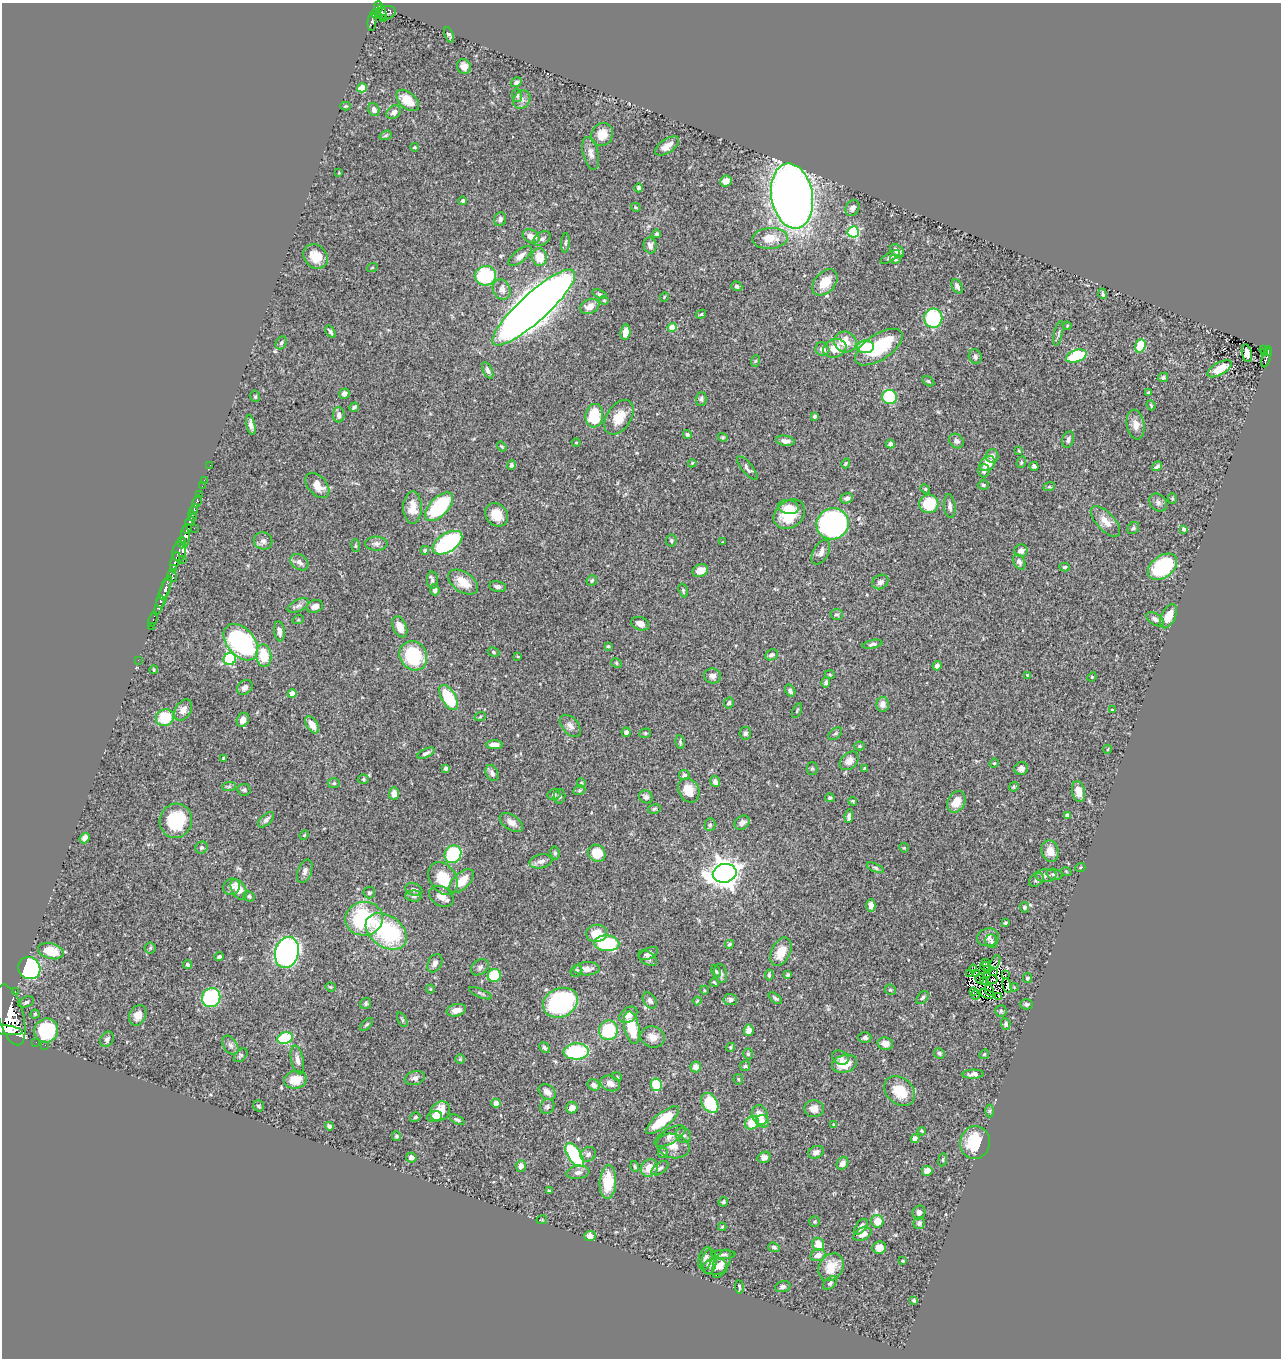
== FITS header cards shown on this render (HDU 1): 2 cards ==
NAXIS1  =                 1279
NAXIS2  =                 1356

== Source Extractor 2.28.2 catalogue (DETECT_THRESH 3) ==
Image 1279 x 1356 px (HDU 1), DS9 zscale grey, 1 PNG px = 1 image px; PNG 1283 x 1360 px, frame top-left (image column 1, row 1356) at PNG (2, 3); each listed source drawn as its Kron ellipse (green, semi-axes under 4 px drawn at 4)
Background 0.792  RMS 0.025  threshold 0.0736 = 3 sigma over >= 5 px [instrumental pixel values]
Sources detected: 462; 3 with non-positive FLUX_AUTO (blend fragments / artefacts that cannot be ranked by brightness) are neither listed nor drawn; the other 459 listed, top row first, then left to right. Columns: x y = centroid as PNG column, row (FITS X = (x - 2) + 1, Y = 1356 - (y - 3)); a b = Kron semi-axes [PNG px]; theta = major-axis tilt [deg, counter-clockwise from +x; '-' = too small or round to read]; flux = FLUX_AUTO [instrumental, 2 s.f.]
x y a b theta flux
378 7 5 4 - 410
382 12 7 4 -75 270
386 13 10 6 13 330
376 14 5 5 - 250
383 18 2 2 - 21
372 22 9 4 84 130
449 35 8 3 -69 3.6
464 66 7 6 - 11
516 82 6 4 32 4.9
362 88 5 4 - 29
517 95 6 5 - 3.9
408 100 13 8 -42 30
522 100 10 8 55 7.8
345 106 5 4 - 1.8
374 110 7 5 -63 7.2
394 112 8 6 39 6.8
602 134 12 10 60 22
386 135 6 4 20 2.7
667 146 13 7 35 14
414 147 4 3 - 2.5
591 153 17 7 -76 11
339 173 3 3 - 1.2
726 181 6 5 - 12
639 188 4 4 - 3.6
792 196 33 20 -80 1700
463 201 4 4 - 2.8
636 207 5 3 - 1.7
852 208 8 6 59 6.7
500 219 7 6 - 6.2
853 232 5 5 - 160
657 234 4 4 - 2.8
531 236 9 6 -26 13
770 238 18 10 3 30
542 239 9 6 32 4.9
565 243 10 4 86 3.1
650 245 8 6 -76 7.9
897 251 8 5 -45 7.5
315 256 13 11 -47 25
520 256 14 6 38 9.2
539 257 9 7 -83 27
890 257 11 4 32 4.2
895 259 5 4 - 2.4
372 268 5 3 - 1.2
485 276 11 10 - 110
825 282 15 10 47 29
737 286 5 5 - 4.6
957 286 7 5 -63 5.5
502 290 10 8 -60 9.3
599 294 7 4 -19 3
1103 294 5 3 - 3.1
664 297 5 3 - 1.3
604 300 5 4 - 1.9
590 306 10 7 24 14
534 307 54 14 42 3200
701 314 5 3 - 1.9
933 318 9 9 - 120
1067 326 4 3 - 1.5
672 328 4 4 - 33
331 332 7 3 -55 4.2
625 332 7 5 83 19
1058 333 12 3 78 3.3
845 342 11 10 - 27
281 343 7 5 62 3.2
1140 346 7 5 69 48
865 347 8 6 3 62
879 347 27 12 33 98
835 348 12 9 19 21
822 349 7 6 - 9.8
1263 349 2 2 - 10
1268 351 5 3 - 83
1265 352 4 3 - 12
1247 353 9 5 -78 8.7
1076 356 11 6 19 90
975 357 7 6 - 5.3
1266 358 10 3 73 99
755 361 6 4 70 2.2
1220 369 14 6 29 28
488 370 9 4 -64 5
1163 377 5 4 - 2.9
928 381 6 3 -35 2
1148 392 4 2 - 1.5
344 394 5 5 - 5.2
255 396 6 4 -77 2.5
890 397 7 7 - 74
701 399 7 5 88 3.4
1151 405 5 3 - 1.8
354 407 5 3 - 3.4
339 415 7 5 -90 6.4
594 416 12 9 84 62
815 416 3 3 - 2.6
619 417 19 12 56 32
251 425 10 4 -78 7
1136 425 15 8 -79 14
687 435 4 4 - 2.5
723 437 5 4 - 2.1
1068 440 8 6 73 4.6
785 441 9 5 -10 6.9
956 441 8 6 -42 6.5
576 442 4 3 - 1.2
890 444 5 4 - 5.8
502 447 5 4 - 2.3
1019 451 4 3 - 1.5
992 456 7 6 - 6.4
1021 462 6 4 70 2.5
692 463 4 3 - 1.5
846 463 5 3 - 1.5
987 463 8 6 39 25
210 465 2 2 - 2.9
511 465 5 4 - 3.9
1034 466 4 4 - 3.7
1157 466 5 3 - 3.7
747 468 14 5 -51 5.3
984 471 6 5 - 5.3
204 480 3 2 - 13
317 485 14 9 -49 22
983 485 5 4 - 2.6
202 486 2 2 - 13
1049 487 6 4 18 2.1
925 489 5 4 - 2.1
199 494 3 2 - 36
847 498 6 5 - 4.7
1172 499 5 4 - 2
197 501 6 3 66 210
1158 502 10 8 -46 5.9
929 504 9 9 - 50
950 506 12 5 -85 6.1
439 507 18 9 46 150
788 507 10 7 -7 11
413 508 16 9 90 21
194 510 5 3 - 270
789 514 17 13 39 55
497 515 12 10 -49 25
192 516 5 3 - 300
190 521 5 4 - 370
1105 521 19 9 -47 18
832 524 16 15 - 360
194 528 2 2 - 8.8
1133 528 6 5 - 3.2
187 529 5 3 - 330
1183 529 4 3 - 4.3
185 537 10 4 90 600
671 540 6 5 - 2.6
263 541 9 8 - 6.7
722 542 4 2 - 1.1
182 543 6 3 85 240
447 543 16 9 32 200
376 544 11 7 -1 6.4
356 546 6 4 -84 2.2
425 550 4 3 - 1.9
179 551 10 7 78 440
1021 551 6 6 - 8.8
821 552 13 7 61 9.7
182 559 2 2 - 8.2
175 561 9 3 71 270
299 562 10 7 -37 8.2
1019 562 8 5 -61 6
1065 567 5 4 - 2.6
1162 567 16 11 37 140
173 569 4 3 - 200
700 571 8 6 22 14
172 577 6 4 -50 110
432 580 8 5 -86 4.2
592 580 5 4 - 2.3
463 582 16 10 -34 26
880 582 8 7 - 6.3
498 587 9 5 -11 5.4
165 588 12 4 69 610
435 590 5 4 - 5.9
683 590 7 4 -74 2.9
163 595 21 4 70 620
160 601 6 3 85 280
298 606 11 6 26 6.2
315 606 8 6 21 7.8
837 614 6 5 - 3.6
1168 616 13 7 63 28
153 619 7 3 73 35
1155 619 10 5 -32 6.7
298 620 6 3 18 1.7
640 624 9 6 -20 9.6
151 626 2 2 - 10
400 627 11 6 -65 14
279 631 10 5 -82 7.7
241 642 21 13 -49 250
872 644 10 4 11 4.4
608 646 3 3 - 2.1
493 652 6 4 -29 2.3
771 655 7 5 25 4.8
264 656 11 7 -83 45
413 656 15 13 -57 100
518 657 4 2 - 1.2
230 659 6 6 - 130
138 660 2 2 - 7
616 663 5 4 - 2.5
937 666 5 4 - 4.8
154 670 4 3 - 1.8
830 675 5 3 - 1.6
1027 675 4 3 - 1.8
713 676 8 7 - 7.9
1092 677 5 4 - 1.8
826 683 5 4 - 4
245 687 8 6 42 7.1
790 691 6 4 -57 4.9
292 693 4 4 - 21
449 697 14 7 -59 84
729 703 5 4 - 3.8
883 704 7 6 - 9.8
183 710 11 8 59 11
1112 710 3 3 - 1.9
797 711 8 3 64 1.9
480 717 6 3 20 1.7
165 718 9 8 - 55
243 720 7 5 64 10
312 725 9 5 -57 16
570 726 13 8 -49 9
626 732 4 4 - 5.1
645 733 6 4 20 2.4
745 733 6 6 - 3.8
835 734 8 5 39 3
680 742 7 4 -81 3
494 745 8 4 -1 11
860 746 5 4 - 2.1
1108 749 4 3 - 1.6
426 753 9 4 26 5.2
223 758 3 3 - 1.6
849 761 11 7 43 11
994 763 4 4 - 1.8
446 768 4 3 - 3.3
812 768 6 5 - 2.8
864 768 3 2 - 1.6
1021 769 7 6 - 6.1
492 773 8 6 -65 6.7
684 775 5 5 - 5.5
363 779 6 4 -1 2.5
715 781 5 5 - 6.7
334 783 6 5 - 2.5
581 783 4 4 - 1.8
229 786 7 4 1 2.7
1014 787 5 4 - 2.1
244 790 6 6 - 3.5
579 790 6 4 21 2.5
689 790 13 10 -62 27
1078 791 10 6 -79 16
394 794 6 5 - 11
554 795 6 5 - 3.6
559 796 7 5 77 4
646 797 7 6 - 4.7
830 798 5 4 - 2.5
853 801 4 3 - 1.9
956 802 11 8 61 24
654 809 6 4 15 2.6
849 816 7 3 84 5.5
1067 816 4 4 - 4
266 820 10 5 43 5
176 821 17 16 - 84
511 822 13 7 -33 11
742 823 8 6 37 8.4
710 825 6 5 - 3.2
304 835 5 4 - 1.7
85 838 5 4 - 10
201 848 6 5 - 3.5
904 848 5 4 - 1.6
1050 851 11 8 -78 16
555 853 6 4 -81 3.4
597 853 9 8 - 35
453 854 9 8 - 100
541 861 11 7 12 8.4
875 868 9 4 -24 3.4
1080 868 5 3 - 1.2
305 871 12 7 70 6.6
1066 871 5 3 - 1.4
725 873 12 9 12 2200
1055 874 8 5 -14 5.2
1046 875 10 6 2 5.4
443 878 18 13 -56 47
1036 880 8 6 40 3.9
462 881 15 8 43 30
232 887 9 8 - 6.3
239 889 11 6 -62 23
414 890 9 6 -22 4.7
369 893 6 6 - 3.2
249 896 6 5 - 2.9
414 896 8 5 -2 4.5
441 896 13 9 -34 14
871 905 6 4 -88 7.9
1024 907 5 4 - 3.1
364 919 19 17 8 140
1005 923 4 3 - 2.1
386 931 23 15 -35 160
597 933 10 8 7 27
988 937 11 9 13 8.5
991 941 7 6 - 3.4
607 943 12 8 -3 120
730 944 5 4 - 2.7
150 948 5 5 - 3
51 951 13 7 -14 37
287 952 16 11 74 560
781 952 15 9 65 27
648 953 10 5 25 5.6
219 957 4 3 - 3.4
648 958 10 6 -34 5.1
986 962 3 2 - 2
995 962 7 3 63 2.8
435 963 10 7 62 8.3
188 965 4 3 - 2.8
985 966 5 2 - 0.54
480 967 10 7 36 5.8
29 968 11 10 - 340
587 969 13 6 2 11
973 969 4 4 - 1.6
988 970 3 2 - 2.2
576 971 6 5 - 3.2
716 971 6 4 -62 2.4
994 972 4 2 - 0.96
721 973 9 6 -78 5.6
969 973 2 2 - 1.5
977 974 4 2 - 1.7
1006 974 4 2 - 2.7
769 975 5 3 - 2.5
788 975 4 4 - 2.5
988 975 3 2 - 0.59
494 976 7 6 - 60
1027 978 5 4 - 3.3
980 979 5 2 - 0.16
992 980 5 2 - 1.8
984 981 2 2 - 1.2
714 983 4 2 - 2.2
1007 986 7 3 -78 0.79
330 987 5 4 - 1.9
1014 987 4 3 - 1.6
430 989 4 4 - 1.6
704 990 4 3 - 1.4
890 990 6 5 - 2.6
989 990 6 2 -60 3.3
973 991 3 2 - 0.66
15 992 3 2 - 17
480 993 12 3 -23 2.9
987 994 7 2 -23 0.85
976 995 5 2 - 1.1
998 996 4 2 - 2
211 998 10 9 - 140
775 998 8 4 -39 3.3
923 998 7 5 49 3.3
730 999 7 5 -6 5.7
650 1001 9 6 -57 5.5
697 1001 4 3 - 1.6
26 1002 8 5 22 3.5
366 1003 6 5 - 2.8
560 1003 18 14 24 220
1026 1004 6 5 - 3.5
456 1010 10 6 12 13
1001 1011 6 5 - 2.7
35 1014 4 4 - 2.2
11 1015 31 12 -74 4300
138 1015 11 8 64 15
628 1015 10 7 37 13
402 1020 8 4 -64 2.5
367 1024 8 3 44 2.5
1006 1024 6 4 -86 3.7
632 1027 16 7 -77 55
4 1030 18 5 -7 11000
46 1030 12 11 - 110
608 1030 10 9 - 81
749 1030 5 5 - 11
653 1037 12 10 -16 14
865 1037 6 5 - 3.9
285 1038 8 6 18 86
107 1039 8 6 62 4.4
36 1042 2 2 - 5.1
885 1044 8 6 -13 12
45 1045 2 2 - 6.7
230 1045 10 6 -57 6.1
731 1047 5 4 - 2.6
544 1048 6 4 -46 3.1
576 1051 12 8 3 120
939 1053 5 5 - 3
748 1054 6 4 -72 2.9
984 1054 5 4 - 2
241 1055 8 5 45 3.8
840 1058 9 6 -29 5.9
460 1059 4 4 - 1.7
297 1060 15 6 -78 8.2
844 1064 13 8 15 29
745 1066 5 5 - 2.7
696 1067 5 5 - 10
973 1074 10 4 2 6.6
617 1077 5 3 - 1.4
415 1078 10 7 14 5.6
738 1079 5 5 - 2.1
295 1080 11 9 11 26
610 1083 10 7 -21 13
594 1085 6 5 - 5.9
656 1085 6 5 - 62
900 1091 17 13 -41 43
547 1092 9 7 -37 9
496 1103 4 4 - 8.7
710 1103 11 7 -59 66
259 1106 6 5 - 3
547 1106 8 6 55 4.8
572 1108 6 5 - 14
814 1109 10 8 -6 12
440 1111 11 8 47 23
990 1111 6 4 89 2.6
760 1115 10 8 -68 20
415 1117 5 4 - 2.6
434 1117 7 5 17 12
457 1120 8 4 -26 3.1
663 1120 20 7 38 49
762 1121 7 6 - 9.2
752 1123 7 6 - 38
833 1125 4 2 - 1.3
329 1126 4 4 - 4.3
922 1131 4 3 - 1.9
683 1135 8 7 - 5.2
396 1136 5 4 - 2.9
670 1136 17 7 29 10
915 1139 4 4 - 6.6
975 1142 16 15 - 57
673 1146 17 12 -14 18
816 1152 8 6 24 7
663 1153 5 5 - 2.4
588 1154 8 7 - 5.6
575 1155 13 6 -57 140
411 1157 5 5 - 6.6
764 1157 6 5 - 7.5
943 1160 6 3 82 2
842 1163 7 5 57 9.1
521 1166 6 5 - 7.3
635 1166 6 3 -71 2
649 1168 9 8 - 21
660 1168 10 5 35 4.8
927 1171 5 5 - 20
578 1172 11 6 9 7.7
608 1182 17 8 86 41
549 1191 4 3 - 2
723 1202 5 4 - 2.6
919 1213 7 6 - 7
542 1220 5 2 - 1.5
877 1221 6 6 - 22
815 1222 5 5 - 2.6
919 1223 6 5 - 5.8
722 1227 4 4 - 1.6
861 1227 9 5 54 7.4
862 1234 9 6 26 11
590 1236 6 5 - 6.3
818 1244 6 5 - 26
774 1247 6 4 -18 3.4
879 1247 7 6 - 11
723 1254 12 4 0 3.5
818 1255 8 6 22 9.8
705 1258 12 6 75 5.2
903 1261 3 2 - 1.8
709 1262 12 7 82 8
721 1264 15 7 64 13
715 1267 12 8 8 11
831 1267 15 11 55 30
830 1283 8 5 45 3.3
783 1286 8 5 15 5.1
739 1287 6 3 -85 2.6
914 1301 3 3 - 3
At the frame edge (FLAGS 8, measured only in part): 1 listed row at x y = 4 1030
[3 non-positive-flux detections neither listed nor drawn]